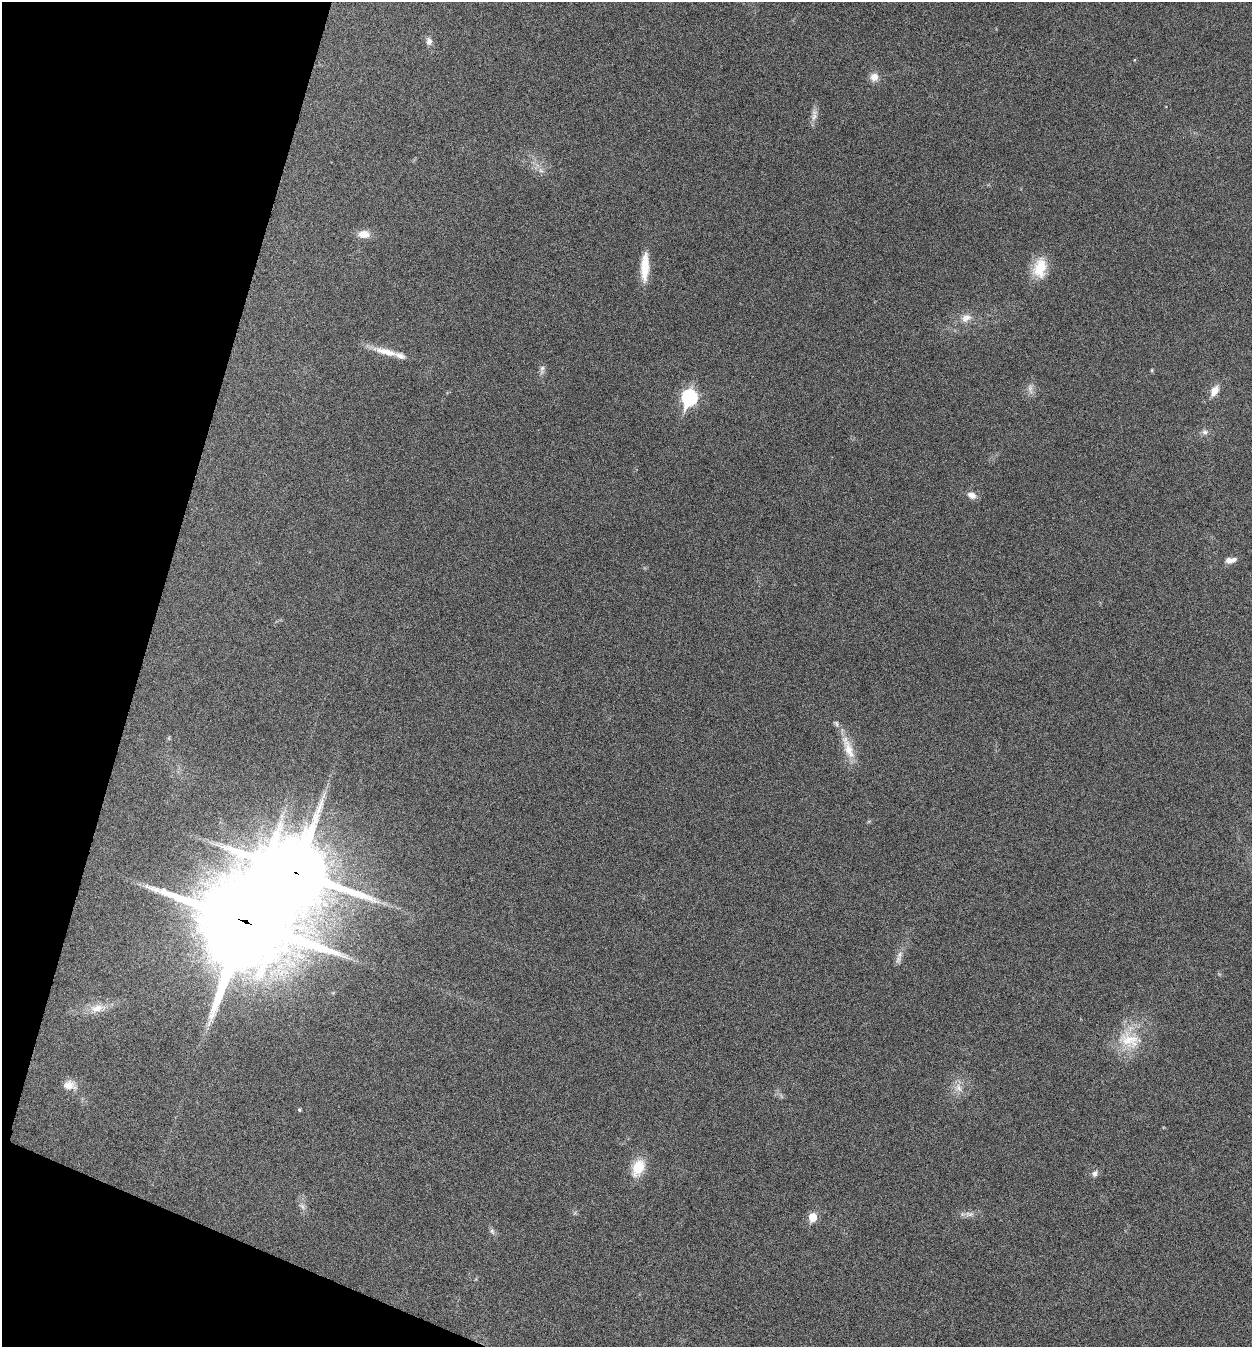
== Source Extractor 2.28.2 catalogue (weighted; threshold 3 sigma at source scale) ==
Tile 9 of 4 x 4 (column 1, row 3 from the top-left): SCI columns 268-1517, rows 1348-2692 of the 5409 x 5398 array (HDU 1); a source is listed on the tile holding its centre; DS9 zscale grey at full resolution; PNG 1254 x 1349 px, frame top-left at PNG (2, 2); no overlay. Shown black and unused: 14% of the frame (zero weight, under 5 of 9 exposures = <1% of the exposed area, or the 3 px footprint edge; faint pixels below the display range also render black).
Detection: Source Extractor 2.28.2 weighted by HDU 2 'WHT'; one run over the whole footprint, this tile lists its part. Background 0.136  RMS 0.0052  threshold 0.0214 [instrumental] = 3 sigma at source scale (4.09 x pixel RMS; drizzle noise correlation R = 1.36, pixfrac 0.8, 0.05/0.05 arcsec/px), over >= 5 px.
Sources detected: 36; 3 inside a brighter listed object's ellipse — not listed separately; the other 33 listed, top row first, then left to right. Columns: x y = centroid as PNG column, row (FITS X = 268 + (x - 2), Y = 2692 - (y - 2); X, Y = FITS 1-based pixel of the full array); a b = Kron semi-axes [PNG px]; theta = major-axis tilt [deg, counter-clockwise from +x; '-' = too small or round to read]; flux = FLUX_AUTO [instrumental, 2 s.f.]
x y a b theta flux
429 41 10 7 -81 2.3
1134 60 5 3 - 0.36
874 77 11 10 - 3.8
814 116 13 9 70 3
541 170 8 5 -30 1.6
364 234 14 9 1 5.4
645 267 33 9 87 12
1040 268 26 16 79 13
966 318 17 11 24 4.9
386 352 38 9 -15 8.5
542 369 15 6 79 2
1152 370 5 4 - 0.52
1030 389 16 6 -85 2.7
1214 391 14 8 60 5
689 397 9 7 73 97
1205 432 8 8 - 1.9
972 495 12 8 -29 3.2
1229 560 10 8 -16 2.7
848 748 36 11 -69 10
296 873 26 22 -85 3700
245 922 37 34 90 6300
898 959 13 7 67 2.3
97 1008 25 12 9 7.9
1129 1040 37 24 -16 20
69 1085 19 12 -11 4.8
958 1088 15 11 -64 4.7
299 1110 5 4 - 0.68
638 1167 21 13 64 13
1095 1173 9 7 48 2
302 1206 11 6 -42 2
969 1214 14 7 3 2.6
813 1217 6 5 - 13
492 1231 9 6 -73 1.4
Overlapping masked pixels (flux is a lower limit): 2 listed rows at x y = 296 873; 245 922